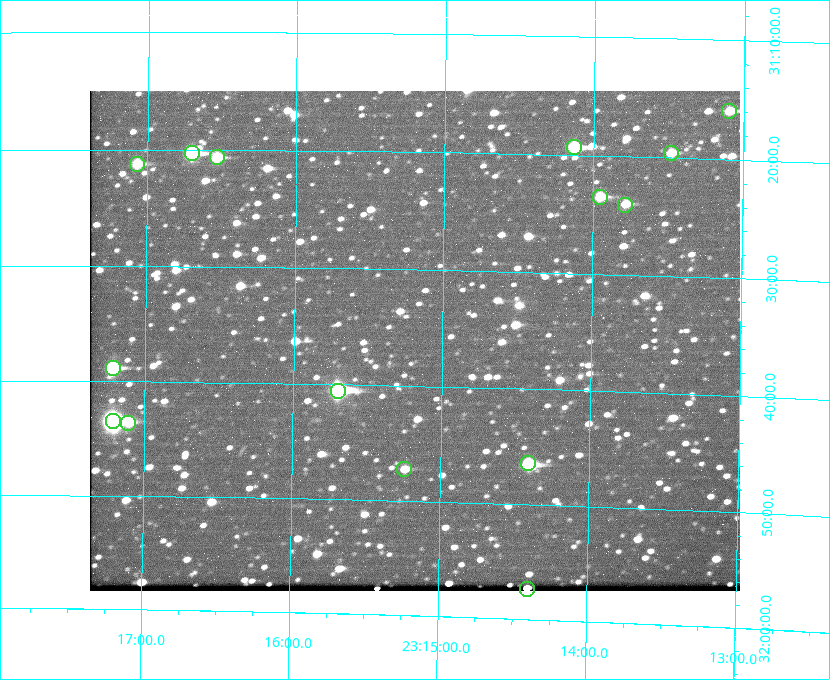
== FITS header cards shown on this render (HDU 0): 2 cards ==
NAXIS1  =                  650 / Width of table row in bytes
NAXIS2  =                  500 / Number of rows in table

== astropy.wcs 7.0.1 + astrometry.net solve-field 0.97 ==
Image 650 x 500 px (HDU 0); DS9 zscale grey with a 90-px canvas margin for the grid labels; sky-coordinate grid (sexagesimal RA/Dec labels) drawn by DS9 from the SOLVED WCS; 15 Tycho-2 reference stars matched to detected sources circled (green)
Header WCS: none
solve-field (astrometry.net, Tycho-2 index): SOLVED blind (the file carries no WCS)
Solved WCS: RA---TAN-SIP/DEC--TAN-SIP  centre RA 23:15:11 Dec +31:36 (348.80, +31.60 deg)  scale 5.16 arcsec/px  FOV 55.9' x 43.0'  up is +179 deg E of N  parity flipped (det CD > 0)
(file carries no celestial WCS; the grid is the blind solution)
Tycho-2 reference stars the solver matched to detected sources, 15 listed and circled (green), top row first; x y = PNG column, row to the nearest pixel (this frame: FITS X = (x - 90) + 1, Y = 500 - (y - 91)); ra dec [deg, ICRS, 3 dp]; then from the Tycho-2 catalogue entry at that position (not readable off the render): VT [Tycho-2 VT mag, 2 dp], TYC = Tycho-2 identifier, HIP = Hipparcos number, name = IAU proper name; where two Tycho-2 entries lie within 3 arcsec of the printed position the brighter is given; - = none
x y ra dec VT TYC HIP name
729 111 348.274 +31.265 10.04 2751-1349-1 - -
574 147 348.533 +31.321 8.95 2751-241-1 - -
192 153 349.176 +31.338 8.87 2752-38-1 - -
671 153 348.371 +31.327 10.64 2751-1121-1 - -
217 157 349.134 +31.344 10.32 2752-30-1 - -
137 164 349.268 +31.354 10.15 2752-13-1 - -
600 197 348.489 +31.392 10.19 2751-871-1 - -
625 205 348.446 +31.401 10.83 2751-661-1 - -
113 368 349.305 +31.647 9.68 2752-19-1 - -
338 391 348.924 +31.676 7.66 2752-472-1 114838 -
113 421 349.304 +31.724 8.18 2752-1095-1 114975 -
128 423 349.277 +31.726 11.07 2752-324-1 - -
528 463 348.603 +31.774 10.34 2751-877-1 - -
404 469 348.810 +31.787 10.96 2752-75-1 - -
527 589 348.600 +31.955 10.66 2755-75-1 - -